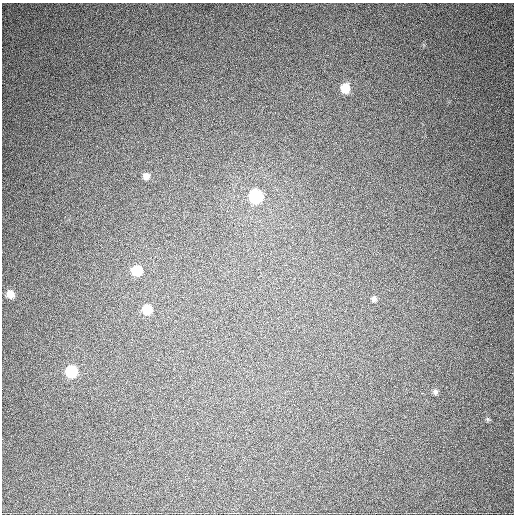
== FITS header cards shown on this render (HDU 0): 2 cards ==
NAXIS1  =                  512
NAXIS2  =                  512

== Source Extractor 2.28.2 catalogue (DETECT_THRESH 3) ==
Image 512 x 512 px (HDU 0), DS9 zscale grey, 1 PNG px = 1 image px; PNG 516 x 516 px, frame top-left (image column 1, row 512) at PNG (2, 3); no overlay
Background 662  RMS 18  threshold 54.9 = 3 sigma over >= 5 px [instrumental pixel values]
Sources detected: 11; all 11 listed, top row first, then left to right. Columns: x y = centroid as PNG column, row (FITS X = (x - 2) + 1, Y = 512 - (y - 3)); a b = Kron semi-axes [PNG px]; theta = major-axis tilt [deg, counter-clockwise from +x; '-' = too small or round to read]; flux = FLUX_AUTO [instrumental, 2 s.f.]
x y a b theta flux
345 88 8 8 - 24000
146 176 7 7 - 7400
256 197 8 8 - 170000
137 271 8 7 - 45000
10 294 8 7 - 14000
374 299 6 6 - 3800
147 310 8 7 - 27000
71 372 8 7 - 90000
435 392 7 6 - 3200
422 393 3 2 - 3800
488 419 7 5 -45 2000